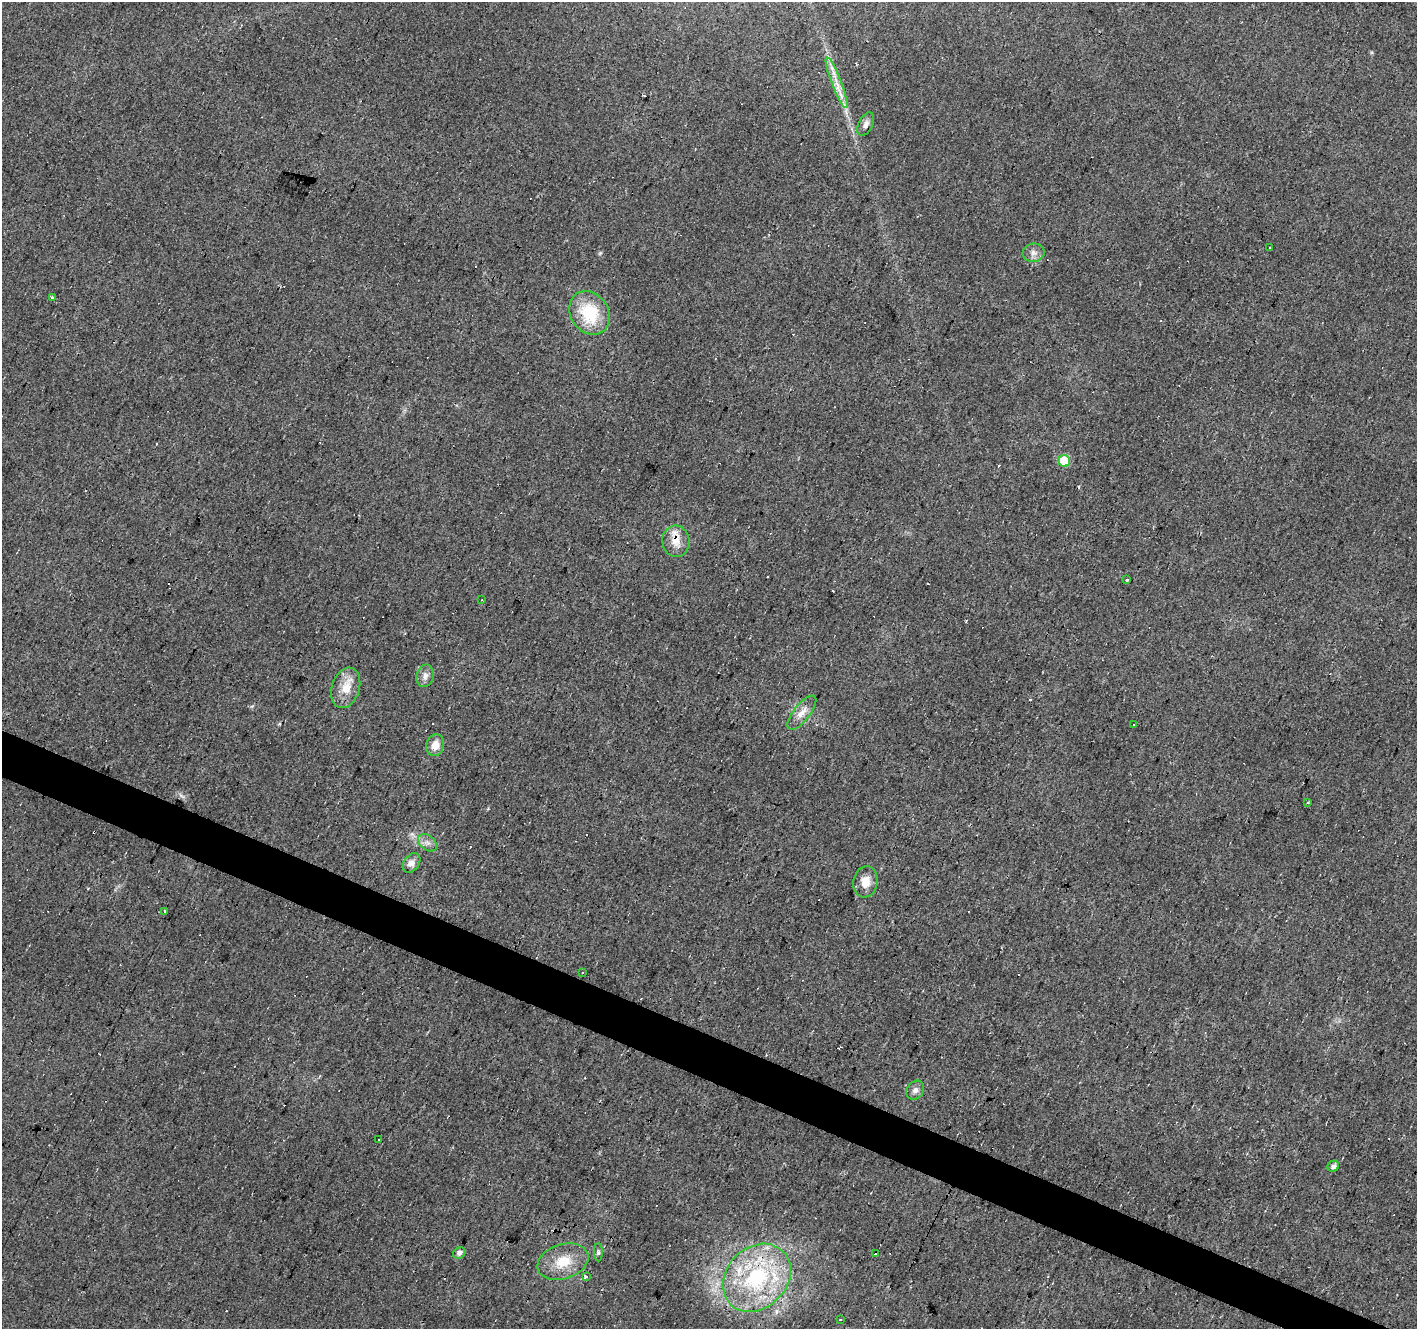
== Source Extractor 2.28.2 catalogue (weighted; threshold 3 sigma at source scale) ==
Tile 6 of 4 x 4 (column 2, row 2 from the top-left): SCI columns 1420-2834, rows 2922-4248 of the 5663 x 5777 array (HDU 1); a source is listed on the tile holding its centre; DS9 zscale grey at full resolution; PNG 1419 x 1331 px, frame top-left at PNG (2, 2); each listed source drawn as its Kron ellipse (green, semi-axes under 4 px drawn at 4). Shown black and unused: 3% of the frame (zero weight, under 2 of 3 exposures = <1% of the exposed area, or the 3 px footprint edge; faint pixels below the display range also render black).
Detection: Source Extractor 2.28.2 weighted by HDU 2 'WHT'; one run over the whole footprint, this tile lists its part. Background 0.0202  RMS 0.0061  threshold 0.0272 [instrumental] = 3 sigma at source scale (4.5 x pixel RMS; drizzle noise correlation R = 1.50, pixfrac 1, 0.0396/0.0396 arcsec/px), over >= 5 px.
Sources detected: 58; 24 cosmic-ray / hot-pixel residue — neither listed nor drawn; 3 inside a brighter listed object's ellipse — not listed separately; the other 31 listed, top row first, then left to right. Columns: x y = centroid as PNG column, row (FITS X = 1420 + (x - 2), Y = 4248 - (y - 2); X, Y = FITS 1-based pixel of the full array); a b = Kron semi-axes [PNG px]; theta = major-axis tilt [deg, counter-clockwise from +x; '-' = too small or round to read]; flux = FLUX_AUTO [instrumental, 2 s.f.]
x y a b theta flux
837 83 27 5 -69 7.6
866 124 12 7 63 2.7
1270 247 3 3 - 1.1
1034 253 11 9 8 3.6
52 298 4 3 - 2.2
590 313 23 18 -56 31
1064 461 6 5 - 22
676 541 16 13 -83 8.7
1127 580 4 3 - 3.8
482 600 2 2 - 0.46
425 676 11 8 76 3.4
346 688 21 14 72 11
802 713 21 8 51 5.8
1134 725 3 3 - 4.6
435 745 11 8 70 7
1308 803 3 3 - 0.6
428 843 10 7 -40 3.1
411 863 11 7 53 3.8
865 882 16 12 81 8.5
164 911 3 3 - 3.2
583 973 3 2 - 0.54
915 1090 10 8 49 3
379 1139 3 2 - 1.4
1333 1166 6 5 - 2.7
598 1252 9 4 -90 1.2
459 1253 6 5 - 2.5
875 1254 3 2 - 0.85
563 1262 26 17 18 17
586 1276 3 3 - 4.3
757 1278 37 30 45 74
840 1319 3 3 - 1.8
Overlapping masked pixels (flux is a lower limit): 2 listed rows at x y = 676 541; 757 1278